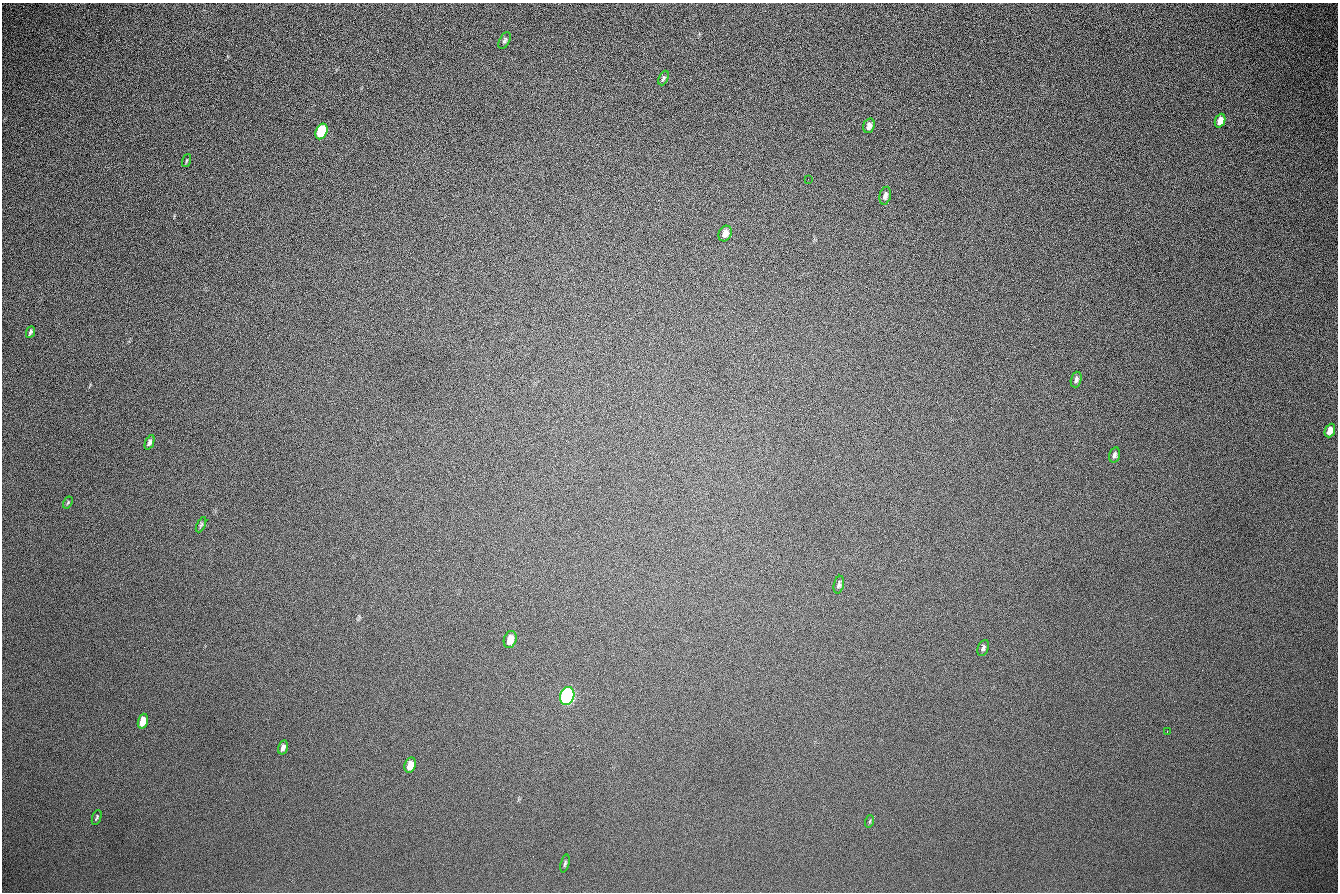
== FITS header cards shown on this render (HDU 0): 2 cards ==
NAXIS1  =                 1336 / length of data axis 1
NAXIS2  =                  890 / length of data axis 2

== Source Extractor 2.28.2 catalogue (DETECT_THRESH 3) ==
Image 1336 x 890 px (HDU 0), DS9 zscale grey, 1 PNG px = 1 image px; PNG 1340 x 894 px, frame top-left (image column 1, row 890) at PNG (2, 3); each listed source drawn as its Kron ellipse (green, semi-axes under 4 px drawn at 4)
Background 265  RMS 23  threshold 67.9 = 3 sigma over >= 5 px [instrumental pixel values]
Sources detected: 27; all 27 listed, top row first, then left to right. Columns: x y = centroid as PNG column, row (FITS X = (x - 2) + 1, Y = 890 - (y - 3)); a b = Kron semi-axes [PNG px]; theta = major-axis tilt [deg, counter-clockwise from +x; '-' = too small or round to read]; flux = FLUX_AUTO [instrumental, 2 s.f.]
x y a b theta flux
505 41 9 5 61 3200
663 78 8 4 64 3000
1220 121 7 5 68 14000
869 126 7 5 71 7400
321 131 8 5 67 140000
186 161 7 3 71 1500
808 179 3 2 - 1300
885 196 9 5 76 6000
725 234 8 6 63 9000
30 332 6 3 65 3000
1076 379 8 5 73 4600
1330 430 7 5 67 12000
150 442 7 4 66 3800
1115 455 8 5 77 4400
68 502 6 3 59 1800
201 525 8 3 64 2300
839 585 9 5 78 3800
510 639 9 6 73 16000
983 648 8 5 67 3700
567 696 9 7 72 680000
143 721 7 5 73 31000
1167 732 2 2 - 1600
283 747 7 4 75 5500
410 765 8 5 71 19000
97 817 8 3 69 2200
870 821 6 4 71 1700
565 864 9 4 74 2700